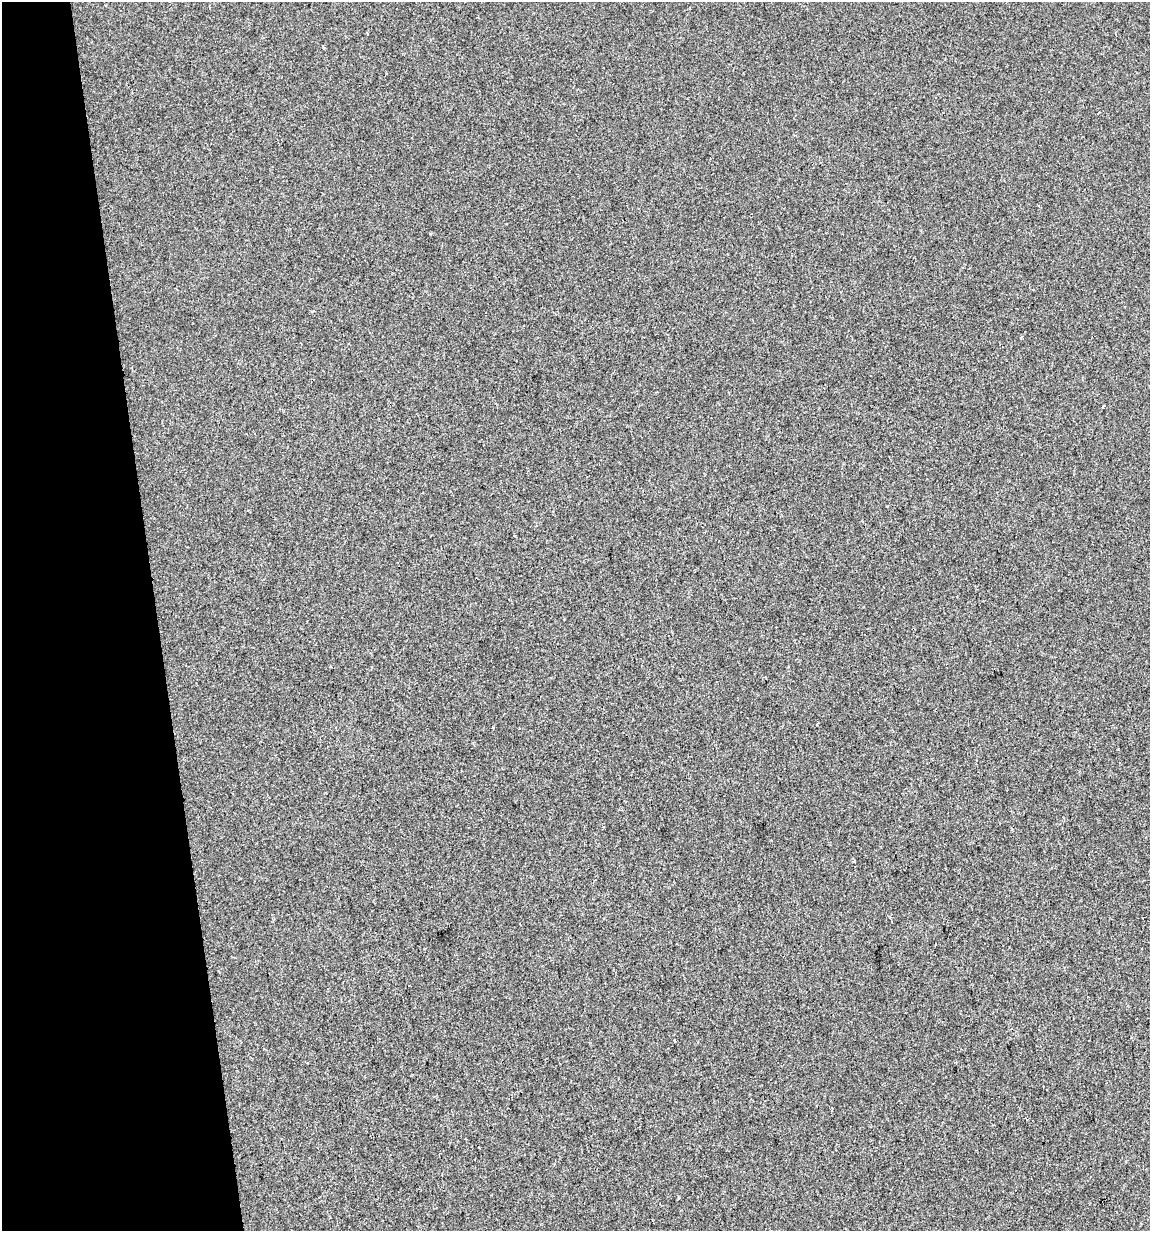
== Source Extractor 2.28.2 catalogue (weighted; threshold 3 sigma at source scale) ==
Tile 5 of 4 x 4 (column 1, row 2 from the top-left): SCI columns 30-1177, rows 2461-3689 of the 4697 x 4919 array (HDU 1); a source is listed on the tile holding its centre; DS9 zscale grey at full resolution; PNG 1152 x 1233 px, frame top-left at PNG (2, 2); no overlay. Shown black and unused: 14% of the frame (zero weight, under 2 of 3 exposures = <1% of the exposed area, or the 3 px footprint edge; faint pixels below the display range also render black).
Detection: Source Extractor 2.28.2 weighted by HDU 2 'WHT'; one run over the whole footprint, this tile lists its part. Background -2.51e-04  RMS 0.0042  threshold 0.019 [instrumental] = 3 sigma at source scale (4.5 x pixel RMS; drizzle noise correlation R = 1.50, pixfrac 1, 0.0396/0.0396 arcsec/px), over >= 5 px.
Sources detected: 4; all 4 listed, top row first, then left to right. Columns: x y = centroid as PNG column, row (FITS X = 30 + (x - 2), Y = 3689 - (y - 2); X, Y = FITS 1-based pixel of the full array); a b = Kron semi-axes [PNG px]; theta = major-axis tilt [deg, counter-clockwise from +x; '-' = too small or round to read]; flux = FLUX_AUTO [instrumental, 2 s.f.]
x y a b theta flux
367 33 3 2 - 0.63
1021 338 4 2 - 0.77
1103 407 3 3 - 0.93
674 1040 3 2 - 0.42